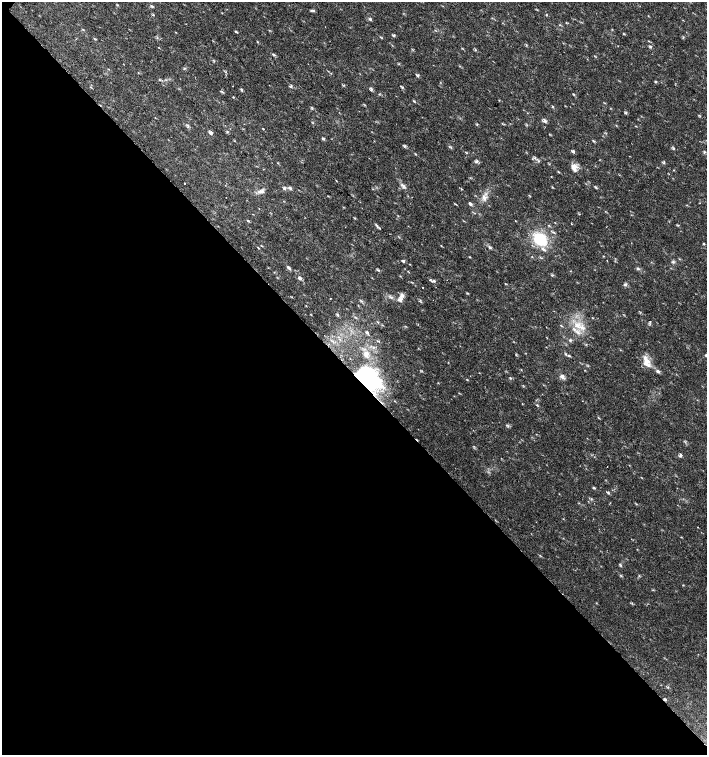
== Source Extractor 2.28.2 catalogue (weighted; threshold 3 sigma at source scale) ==
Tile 14 of 4 x 4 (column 2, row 4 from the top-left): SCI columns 1635-3043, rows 1-1506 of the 6023 x 6029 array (HDU 1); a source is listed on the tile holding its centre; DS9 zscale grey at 2 x 2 block average (1 PNG px = mean of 2 x 2 image px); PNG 709 x 757 px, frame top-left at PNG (2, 2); no overlay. Shown black and unused: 51% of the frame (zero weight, under 2 of 3 exposures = <1% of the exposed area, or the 3 px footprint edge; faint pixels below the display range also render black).
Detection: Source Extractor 2.28.2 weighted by HDU 2 'WHT'; one run over the whole footprint, this tile lists its part. Background 0.0182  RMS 0.003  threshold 0.0136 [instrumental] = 3 sigma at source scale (4.5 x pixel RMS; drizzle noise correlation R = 1.50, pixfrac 1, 0.0396/0.0396 arcsec/px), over >= 5 px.
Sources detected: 106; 4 inside a brighter object's white glare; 3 cosmic-ray / hot-pixel residue — not listed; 2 inside a brighter listed object's ellipse — not listed separately; the other 97 listed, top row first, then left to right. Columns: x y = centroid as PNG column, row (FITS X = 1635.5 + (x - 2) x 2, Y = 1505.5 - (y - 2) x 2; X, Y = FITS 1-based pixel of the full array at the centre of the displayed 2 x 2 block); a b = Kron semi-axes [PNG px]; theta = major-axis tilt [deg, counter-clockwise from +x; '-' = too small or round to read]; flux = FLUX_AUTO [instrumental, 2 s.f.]
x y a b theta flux
312 10 6 3 -5 1
153 15 3 2 - 0.51
546 15 3 2 - 0.5
370 19 4 3 - 0.91
236 31 5 2 - 0.64
624 34 3 2 - 0.46
394 35 4 3 - 0.76
94 38 4 2 - 0.58
648 41 3 2 - 0.37
257 42 3 2 - 0.4
475 50 3 2 - 0.41
274 55 3 2 - 0.66
184 68 3 2 - 0.54
418 75 4 2 - 0.8
656 82 3 2 - 0.51
291 86 5 2 - 0.78
402 87 3 3 - 0.62
371 89 5 3 - 1.1
242 90 4 2 - 0.56
222 92 5 2 - 0.79
573 94 4 2 - 0.52
233 97 3 2 - 0.42
414 101 4 2 - 0.64
552 107 3 2 - 0.52
545 121 4 4 - 1.7
477 124 3 2 - 0.39
188 126 7 3 -89 1.1
636 126 3 2 - 0.35
263 129 2 2 - 2.8
211 133 5 3 - 1.2
323 138 4 3 - 0.95
594 141 4 3 - 0.63
405 146 4 2 - 0.55
674 148 3 2 - 0.47
573 151 4 3 - 0.93
535 158 3 2 - 0.85
477 161 5 3 - 1.3
664 162 4 2 - 0.76
278 163 3 2 - 0.35
574 167 11 6 -70 4.7
558 172 3 2 - 0.49
184 183 2 2 - 0.51
402 185 7 3 -31 1.7
596 187 4 3 - 0.75
285 188 4 3 - 0.92
290 188 5 3 - 1.3
261 191 9 5 8 2.6
328 196 3 2 - 0.35
408 196 3 2 - 0.27
484 197 7 6 - 3.2
470 204 5 4 - 1.2
355 218 3 2 - 0.49
248 220 3 2 - 0.57
571 224 2 2 - 0.62
380 228 3 2 - 0.44
540 239 15 13 -76 24
703 243 3 2 - 0.46
262 246 4 2 - 0.42
490 247 4 3 - 1.2
258 248 3 2 - 0.38
603 256 2 2 - 0.39
470 257 3 2 - 0.35
679 259 3 2 - 0.38
607 260 2 2 - 0.73
403 261 4 3 - 1
673 262 4 3 - 0.87
289 268 6 3 -46 1.4
638 269 4 4 - 1
300 279 6 3 1 1.3
430 280 3 2 - 2.6
505 284 3 2 - 0.37
625 284 4 3 - 1.3
330 298 2 2 - 1.5
400 299 8 6 72 2.7
337 314 3 2 - 0.59
650 322 3 2 - 0.59
577 325 11 7 -41 7.7
367 333 5 3 - 1.1
366 354 9 6 82 3.4
569 356 4 3 - 0.83
646 362 15 8 -77 7
658 372 4 2 - 0.78
364 373 24 15 20 29
562 377 8 4 -46 2.2
510 378 3 2 - 0.56
438 383 3 2 - 0.3
537 405 4 2 - 0.59
508 426 3 2 - 0.67
680 455 6 3 74 1.1
607 466 2 2 - 0.29
594 488 3 3 - 0.95
609 493 3 3 - 0.67
621 565 3 2 - 0.47
683 585 3 2 - 0.38
632 603 3 2 - 0.4
698 654 2 2 - 0.3
668 687 3 2 - 0.44
Overlapping masked pixels (flux is a lower limit): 1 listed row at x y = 364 373
Diffuse or blended objects may show on this block-average render without a row.